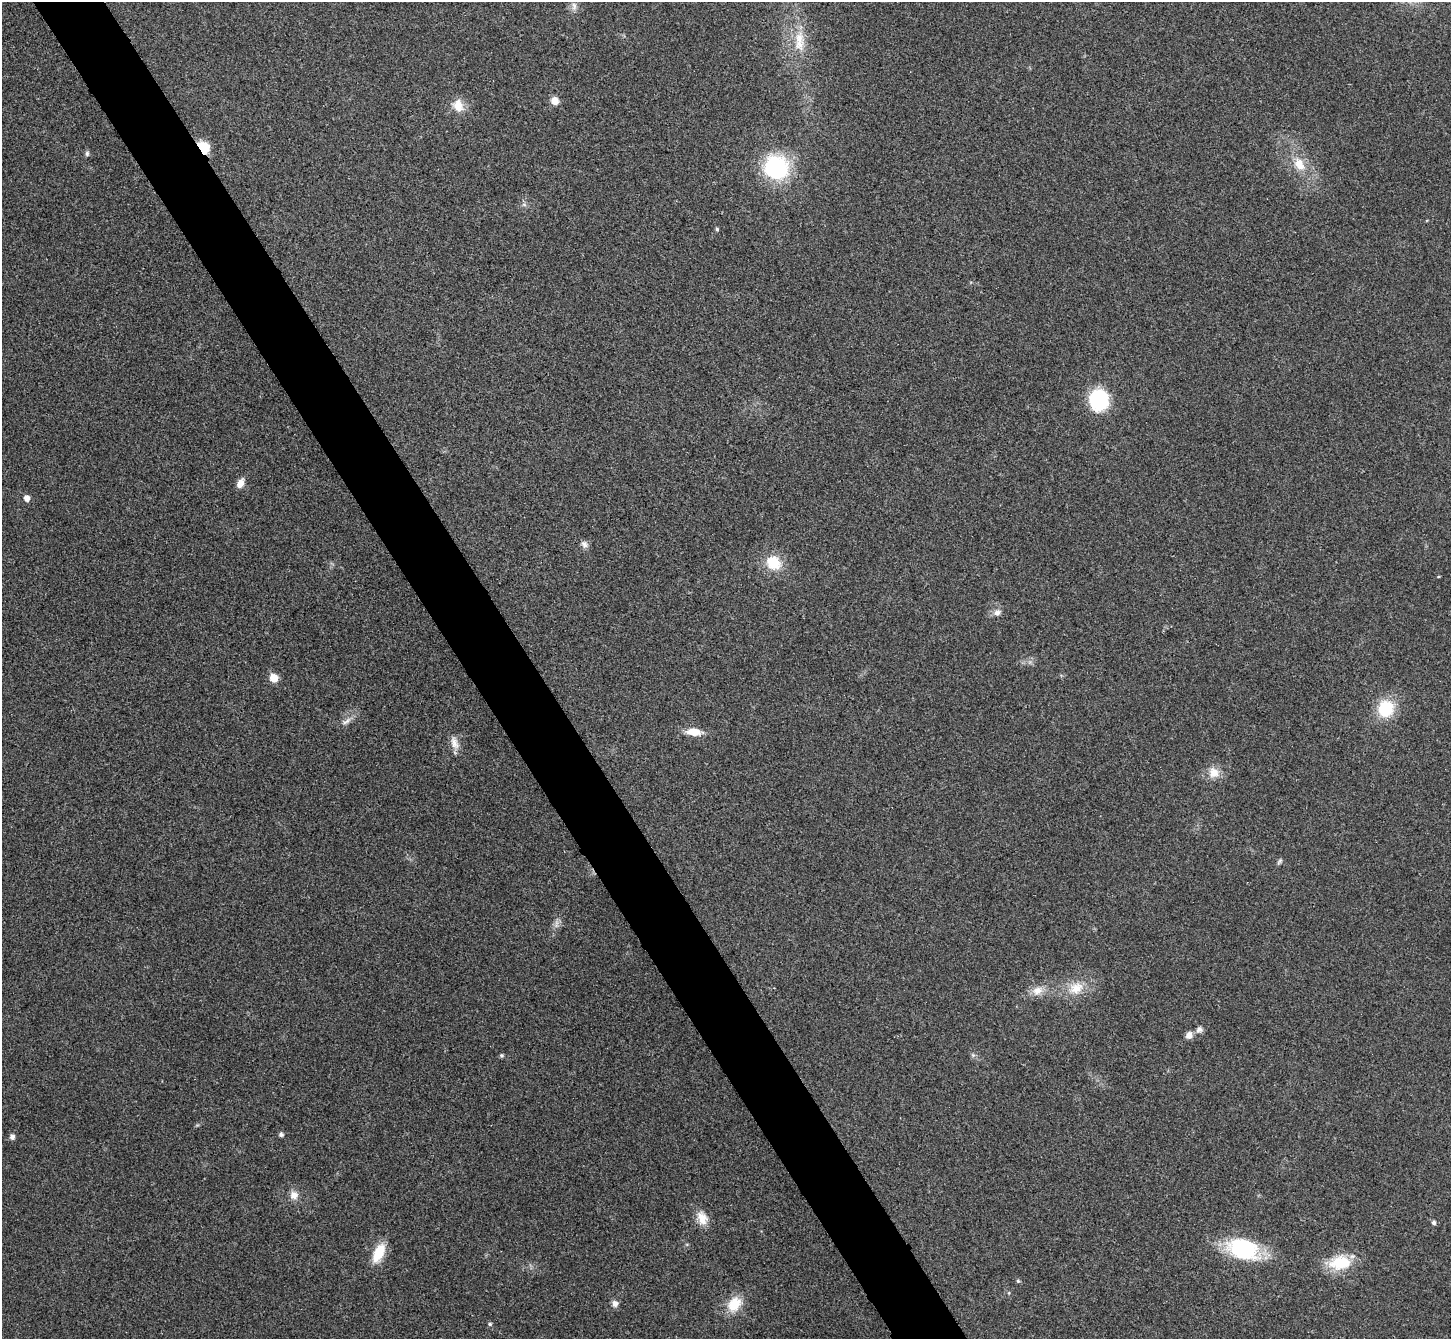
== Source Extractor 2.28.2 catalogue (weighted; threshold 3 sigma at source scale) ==
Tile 11 of 4 x 4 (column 3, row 3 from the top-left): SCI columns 2907-4355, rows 1499-2835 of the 5814 x 5806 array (HDU 1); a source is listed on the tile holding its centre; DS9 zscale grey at full resolution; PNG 1453 x 1341 px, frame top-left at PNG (2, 2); no overlay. Shown black and unused: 5% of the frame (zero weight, under 3 of 4 exposures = <1% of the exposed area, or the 3 px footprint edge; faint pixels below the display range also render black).
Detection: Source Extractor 2.28.2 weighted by HDU 2 'WHT'; one run over the whole footprint, this tile lists its part. Background 0.0679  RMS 0.007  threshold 0.0314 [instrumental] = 3 sigma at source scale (4.5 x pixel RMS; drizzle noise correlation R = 1.50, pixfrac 1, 0.05/0.05 arcsec/px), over >= 5 px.
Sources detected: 41; all 41 listed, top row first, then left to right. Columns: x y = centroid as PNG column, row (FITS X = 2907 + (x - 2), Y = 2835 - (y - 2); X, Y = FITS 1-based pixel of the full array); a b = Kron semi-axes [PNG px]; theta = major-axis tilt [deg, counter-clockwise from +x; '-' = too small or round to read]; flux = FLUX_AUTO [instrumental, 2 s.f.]
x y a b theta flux
574 6 11 7 -75 3.2
799 39 23 13 87 15
555 101 8 8 - 5.4
458 106 17 12 -76 9.3
204 147 14 10 -55 16
87 153 7 5 89 1.5
1299 164 19 12 -62 12
776 167 31 29 -38 53
717 229 4 4 - 0.96
1098 400 20 18 -90 45
240 483 10 7 62 5.8
27 498 5 5 - 4.7
584 544 10 7 -59 2.9
773 563 16 14 -35 19
997 613 11 7 19 3.5
274 678 6 5 - 15
1386 709 16 15 - 30
346 721 16 5 33 3.5
694 732 15 8 -5 11
454 743 19 9 -72 6
1214 772 15 13 -63 8
1280 861 9 4 56 1.4
556 924 13 4 85 2.7
1076 988 21 15 30 14
1037 991 15 11 17 7.1
1199 1029 9 7 38 2.7
1189 1035 8 7 - 4.3
501 1055 4 4 - 1.3
973 1055 5 5 - 1.2
281 1134 5 5 - 1.9
12 1137 6 5 - 2.9
294 1195 9 9 - 5.5
702 1218 18 12 -68 9.2
1433 1223 5 5 - 1.9
1243 1249 33 21 -19 64
378 1253 21 10 64 18
1340 1263 27 17 8 24
1018 1281 5 4 - 0.92
615 1304 8 7 - 3.3
734 1304 22 16 57 15
490 1324 5 4 - 1.2
Overlapping masked pixels (flux is a lower limit): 1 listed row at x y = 204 147